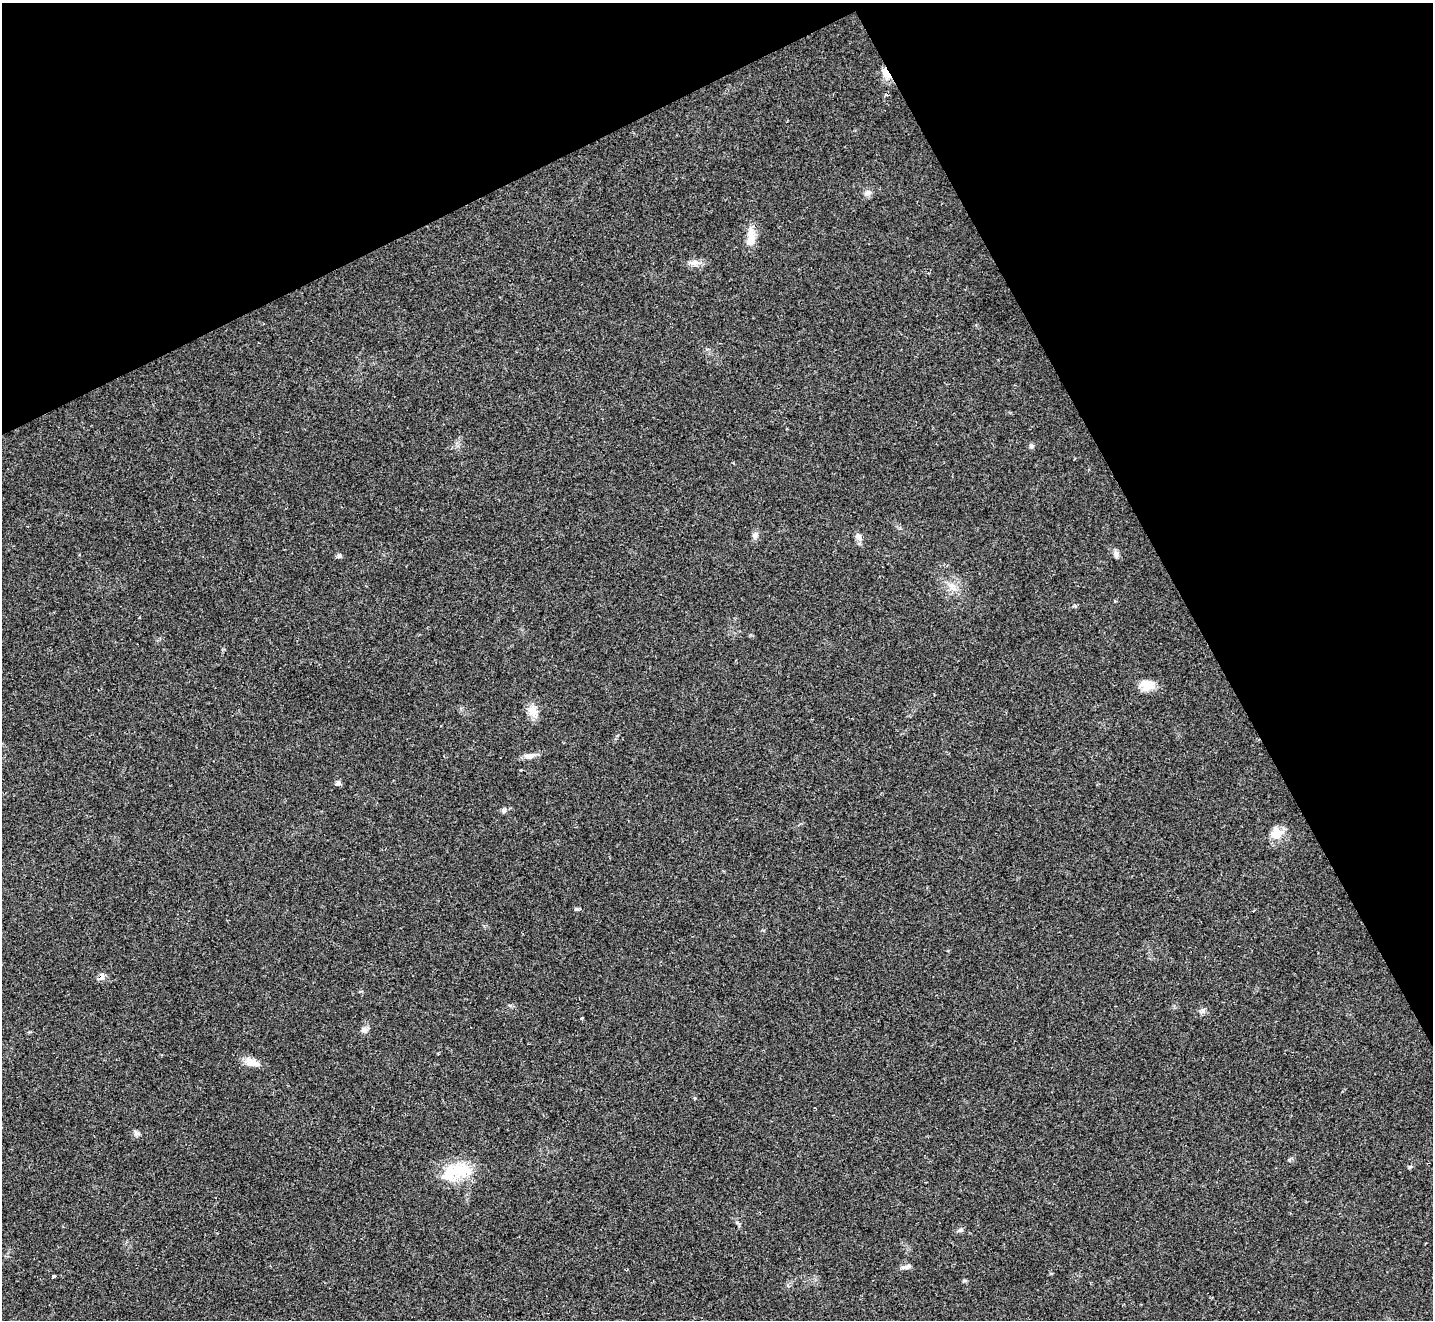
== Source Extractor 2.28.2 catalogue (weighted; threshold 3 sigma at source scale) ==
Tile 3 of 4 x 4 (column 3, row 1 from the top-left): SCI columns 2862-4292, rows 4243-5560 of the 5722 x 5711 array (HDU 1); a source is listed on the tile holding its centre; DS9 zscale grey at full resolution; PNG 1435 x 1322 px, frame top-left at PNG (2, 3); no overlay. Shown black and unused: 26% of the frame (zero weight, under 2 of 3 exposures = <1% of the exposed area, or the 3 px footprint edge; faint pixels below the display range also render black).
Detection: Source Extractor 2.28.2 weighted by HDU 2 'WHT'; one run over the whole footprint, this tile lists its part. Background 0.0674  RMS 0.0061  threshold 0.0276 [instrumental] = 3 sigma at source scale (4.5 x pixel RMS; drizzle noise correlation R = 1.50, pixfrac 1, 0.05/0.05 arcsec/px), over >= 5 px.
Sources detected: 25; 1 inside a brighter listed object's ellipse — not listed separately; the other 24 listed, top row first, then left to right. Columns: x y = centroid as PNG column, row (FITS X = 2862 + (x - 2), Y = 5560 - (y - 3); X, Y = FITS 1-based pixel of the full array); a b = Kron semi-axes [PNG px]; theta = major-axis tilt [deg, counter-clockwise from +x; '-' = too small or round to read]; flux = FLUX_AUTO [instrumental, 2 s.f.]
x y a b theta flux
886 73 14 8 -62 6.1
868 193 10 7 5 2.4
751 238 28 10 86 7.7
694 263 11 8 16 3.3
1031 446 6 5 - 1.2
755 535 8 7 - 2
858 536 10 8 -45 2.8
1116 555 7 6 - 1.8
339 556 7 4 39 1.2
952 586 11 9 -65 4.7
1147 685 17 13 -9 8.1
532 710 18 11 -79 6
530 756 15 7 13 3.6
338 783 8 5 66 1.6
1274 834 18 18 - 8.3
576 909 6 5 - 1
101 977 7 6 - 4.3
581 1018 3 3 - 3.1
364 1030 9 7 8 2.1
252 1062 18 9 -18 6.7
459 1170 38 19 2 23
960 1230 7 4 18 1.1
907 1267 12 5 15 2.3
54 1276 3 3 - 7.4
Overlapping masked pixels (flux is a lower limit): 2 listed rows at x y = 886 73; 101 977
Unlisted compact peaks at least as high as the median listed source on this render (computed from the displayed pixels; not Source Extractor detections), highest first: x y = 504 811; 136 1133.